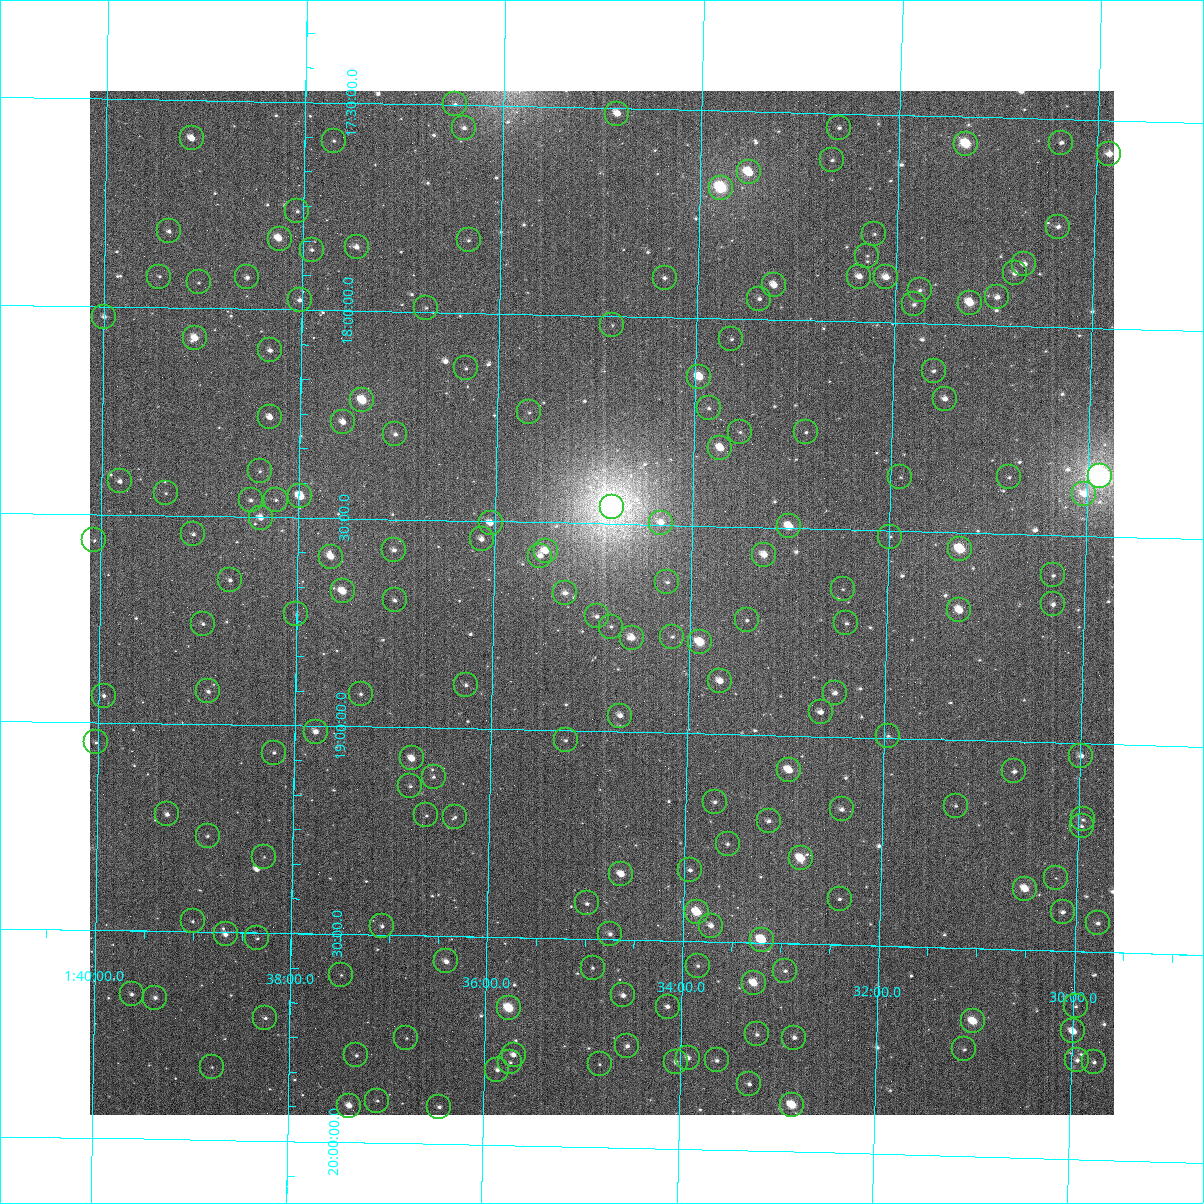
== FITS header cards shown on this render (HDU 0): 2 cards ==
NAXIS1  =                 1024
NAXIS2  =                 1024

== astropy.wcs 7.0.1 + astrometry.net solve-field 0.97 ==
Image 1024 x 1024 px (HDU 0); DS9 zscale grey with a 90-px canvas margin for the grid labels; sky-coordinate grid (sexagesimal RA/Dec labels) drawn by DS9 from the SOLVED WCS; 182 Tycho-2 reference stars matched to detected sources circled (green)
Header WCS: RA---TAN-SIP/DEC--TAN-SIP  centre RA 01:34:54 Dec +18:41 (23.73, +18.69 deg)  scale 8.66 arcsec/px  FOV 147.8' x 147.9'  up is +179 deg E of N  parity flipped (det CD > 0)
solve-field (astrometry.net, Tycho-2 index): VERIFIED the header's WCS against the Tycho-2 star catalogue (verified at 6 index scales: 15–182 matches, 0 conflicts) and refined it, rather than solving blind
Solved WCS: RA---TAN-SIP/DEC--TAN-SIP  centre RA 01:34:54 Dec +18:41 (23.73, +18.69 deg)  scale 8.66 arcsec/px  FOV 147.9' x 147.9'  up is +179 deg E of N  parity flipped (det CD > 0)
The solver's refit moves the header's centre by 0.28 arcsec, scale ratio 1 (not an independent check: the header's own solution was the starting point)
Tycho-2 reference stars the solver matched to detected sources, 182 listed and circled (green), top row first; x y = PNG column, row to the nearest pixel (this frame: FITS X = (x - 90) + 1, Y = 1024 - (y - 91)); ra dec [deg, ICRS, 3 dp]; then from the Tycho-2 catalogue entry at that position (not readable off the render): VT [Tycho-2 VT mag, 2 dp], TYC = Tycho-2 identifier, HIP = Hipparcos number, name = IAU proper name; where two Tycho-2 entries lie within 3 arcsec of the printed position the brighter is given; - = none
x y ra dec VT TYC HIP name
455 104 24.122 +17.498 11.57 1205-784-1 - -
617 114 23.712 +17.513 10.09 1201-175-1 - -
464 128 24.098 +17.555 11.00 1208-980-1 - -
839 128 23.151 +17.534 11.46 1201-12-1 - -
192 138 24.785 +17.592 9.97 1208-106-1 - -
334 141 24.427 +17.592 11.65 1208-728-1 - -
1061 143 22.591 +17.556 11.43 1201-1032-1 - -
966 144 22.830 +17.565 8.74 1201-139-1 - -
1109 154 22.469 +17.580 10.12 1201-1137-1 - -
832 160 23.168 +17.612 11.58 1201-169-1 - -
749 172 23.377 +17.647 9.01 1201-513-1 - -
721 188 23.446 +17.685 7.81 1201-7-1 7282 -
297 211 24.516 +17.762 11.71 1208-1527-1 - -
1058 227 22.592 +17.758 11.60 1201-1636-1 - -
169 231 24.839 +17.816 11.17 1208-1381-1 - -
874 234 23.056 +17.788 12.14 1201-337-1 - -
280 239 24.559 +17.829 9.45 1208-1330-1 7626 -
469 240 24.081 +17.825 11.98 1208-646-1 - -
357 247 24.363 +17.847 11.05 1208-118-1 - -
312 250 24.478 +17.855 11.71 1208-930-1 - -
867 256 23.073 +17.840 12.19 1201-296-1 - -
1024 264 22.676 +17.850 10.81 1201-457-1 - -
1015 273 22.699 +17.873 10.90 1201-450-1 - -
159 277 24.861 +17.926 11.47 1208-326-1 - -
247 277 24.639 +17.924 10.50 1208-682-1 - -
859 277 23.091 +17.891 10.69 1201-435-1 - -
886 277 23.024 +17.891 10.31 1201-425-1 - -
665 278 23.584 +17.905 11.47 1201-35-1 - -
199 282 24.761 +17.938 11.93 1208-1533-1 - -
774 285 23.306 +17.917 9.96 1201-410-1 - -
920 290 22.938 +17.920 11.42 1201-391-1 - -
997 297 22.742 +17.932 11.28 1201-392-1 - -
759 299 23.343 +17.950 11.45 1201-572-1 - -
300 300 24.505 +17.977 11.38 1208-666-1 - -
970 303 22.811 +17.947 9.39 1201-411-1 - -
914 304 22.952 +17.955 11.59 1201-430-1 - -
426 308 24.185 +17.990 12.27 1208-1344-1 - -
104 317 24.999 +18.024 10.75 1208-856-1 - -
612 325 23.713 +18.022 12.31 1201-606-1 - -
195 338 24.769 +18.072 9.30 1208-504-1 - -
731 339 23.411 +18.049 12.32 1201-373-1 - -
270 350 24.578 +18.099 11.25 1208-166-1 - -
466 368 24.082 +18.134 11.96 1208-202-1 - -
934 371 22.898 +18.113 11.87 1201-267-1 - -
699 377 23.490 +18.142 9.26 1201-617-1 - -
945 399 22.867 +18.180 10.60 1201-48-1 - -
362 400 24.342 +18.215 8.67 1208-296-1 - -
709 408 23.465 +18.216 11.65 1201-629-1 - -
529 412 23.919 +18.236 12.37 1201-254-1 - -
270 417 24.576 +18.260 10.10 1208-956-1 - -
343 422 24.390 +18.268 10.07 1208-896-1 - -
740 432 23.385 +18.272 12.49 1201-586-1 - -
806 432 23.217 +18.269 11.73 1201-158-1 - -
395 434 24.257 +18.295 11.05 1208-710-1 - -
720 448 23.433 +18.311 9.67 1201-436-1 - -
260 471 24.599 +18.391 11.92 1208-1463-1 - -
1100 476 22.470 +18.356 6.04 1201-1727-1 6981 -
900 477 22.975 +18.371 12.12 1201-379-1 - -
1009 477 22.699 +18.365 12.12 1201-375-1 - -
120 481 24.953 +18.420 10.85 1208-1268-1 - -
166 493 24.837 +18.446 12.78 1208-1158-1 - -
1084 494 22.509 +18.399 10.56 1201-1130-1 - -
300 496 24.495 +18.448 9.86 1208-1579-1 - -
251 500 24.621 +18.460 11.62 1208-890-1 - -
276 500 24.557 +18.458 11.99 1208-414-1 - -
612 507 23.704 +18.461 6.09 1201-1726-1 7359 -
261 518 24.594 +18.502 9.81 1208-1503-1 - -
491 523 24.012 +18.504 9.76 1208-290-1 - -
661 523 23.579 +18.494 10.35 1201-539-1 - -
789 526 23.254 +18.496 9.19 1201-441-1 - -
193 534 24.765 +18.544 11.33 1208-892-1 - -
890 537 22.997 +18.515 11.88 1201-443-1 - -
482 539 24.033 +18.543 10.68 1208-764-1 - -
94 540 25.016 +18.563 12.06 1208-786-1 - -
960 549 22.818 +18.540 8.79 1201-290-1 - -
394 550 24.255 +18.574 10.96 1208-1186-1 - -
546 551 23.870 +18.569 9.97 1201-238-1 - -
764 555 23.315 +18.566 9.83 1201-737-1 - -
540 556 23.884 +18.580 10.45 1201-608-1 - -
331 557 24.414 +18.593 10.70 1208-468-1 - -
1053 575 22.581 +18.597 11.81 1201-1010-1 - -
230 580 24.670 +18.653 11.55 1208-1494-1 - -
667 582 23.560 +18.638 11.56 1201-744-1 - -
843 589 23.113 +18.644 12.63 1201-229-1 - -
343 591 24.383 +18.675 9.24 1208-700-1 7571 -
565 593 23.819 +18.669 10.98 1201-179-1 - -
395 600 24.251 +18.695 11.06 1208-756-1 - -
1053 604 22.579 +18.667 11.16 1201-1538-1 - -
959 610 22.816 +18.688 9.54 1201-200-1 - -
296 614 24.500 +18.733 11.56 1208-1050-1 - -
597 616 23.737 +18.724 11.83 1201-309-1 - -
747 620 23.355 +18.724 11.56 1201-397-1 - -
846 623 23.103 +18.726 12.01 1201-167-1 - -
203 624 24.737 +18.759 11.16 1208-850-1 - -
611 627 23.700 +18.747 11.86 1201-402-1 - -
672 637 23.544 +18.768 11.92 1201-527-1 - -
632 638 23.646 +18.773 9.68 1201-487-1 - -
700 642 23.473 +18.780 8.85 1201-219-1 7288 -
720 681 23.420 +18.872 10.18 1201-473-1 - -
466 685 24.066 +18.895 11.46 1208-678-1 - -
208 691 24.721 +18.922 11.14 1208-1516-1 - -
835 693 23.127 +18.895 11.01 1201-493-1 - -
361 694 24.333 +18.921 11.66 1208-44-1 - -
104 696 24.986 +18.936 11.71 1208-1347-1 - -
821 712 23.162 +18.941 10.81 1201-589-1 - -
620 716 23.672 +18.961 10.72 1201-247-1 - -
316 732 24.446 +19.014 10.18 1208-1149-1 - -
888 736 22.989 +18.994 12.17 1201-656-1 - -
566 740 23.809 +19.023 11.69 1201-518-1 - -
96 742 25.004 +19.049 12.32 1208-1121-1 - -
274 753 24.551 +19.066 11.56 1208-1007-1 - -
1081 756 22.497 +19.030 11.05 1201-1311-1 - -
412 758 24.200 +19.075 9.96 1208-877-1 - -
789 770 23.239 +19.082 9.93 1201-728-1 - -
1014 771 22.666 +19.072 11.35 1201-724-1 - -
434 777 24.144 +19.118 11.40 1208-1059-1 - -
410 786 24.202 +19.141 11.65 1208-1117-1 - -
715 802 23.426 +19.163 12.00 1201-363-1 - -
956 806 22.813 +19.158 11.83 1201-811-1 - -
842 809 23.102 +19.174 10.82 1201-782-1 - -
167 814 24.821 +19.219 11.17 1208-1213-1 - -
426 815 24.160 +19.211 12.46 1208-1063-1 - -
455 817 24.087 +19.213 12.14 1208-895-1 - -
1083 819 22.489 +19.183 11.69 1201-1341-1 - -
769 821 23.288 +19.206 11.24 1201-482-1 - -
1082 826 22.491 +19.199 11.86 1201-855-1 - -
208 836 24.717 +19.269 11.97 1208-789-1 - -
728 844 23.391 +19.264 11.53 1201-291-1 - -
264 857 24.572 +19.318 12.49 1208-1087-1 - -
801 858 23.204 +19.295 9.25 1201-667-1 - -
690 870 23.485 +19.329 11.46 1201-520-1 - -
621 874 23.660 +19.342 10.02 1201-526-1 - -
1056 878 22.553 +19.325 12.22 1201-832-1 - -
1025 889 22.630 +19.353 9.65 1201-1009-1 - -
840 899 23.102 +19.389 12.03 1201-552-1 - -
587 903 23.746 +19.415 11.65 1201-228-1 - -
697 912 23.466 +19.429 8.83 1201-567-1 - -
1063 912 22.533 +19.406 11.52 1201-1622-1 - -
193 921 24.751 +19.475 12.44 1208-195-1 - -
1098 923 22.442 +19.430 11.40 1201-1133-1 - -
382 926 24.268 +19.480 12.07 1208-33-1 - -
711 926 23.429 +19.461 10.88 1201-134-1 - -
226 934 24.667 +19.506 10.44 1208-167-1 - -
610 934 23.686 +19.486 11.39 1201-664-1 - -
257 938 24.585 +19.514 12.18 1208-717-1 - -
762 940 23.298 +19.492 8.81 1201-469-1 7230 -
446 961 24.102 +19.561 10.53 1208-79-1 - -
698 966 23.460 +19.558 12.13 1201-651-1 - -
593 968 23.728 +19.569 11.95 1201-242-1 - -
785 971 23.236 +19.566 11.81 1201-516-1 - -
341 975 24.370 +19.598 12.21 1208-427-1 - -
754 983 23.316 +19.597 9.74 1201-580-1 - -
132 994 24.904 +19.653 11.47 1208-175-1 - -
623 995 23.648 +19.634 10.73 1201-514-1 - -
155 998 24.844 +19.660 11.21 1208-391-1 - -
1076 1006 22.493 +19.632 12.36 1201-1242-1 - -
668 1007 23.535 +19.658 11.23 1201-485-1 - -
509 1008 23.940 +19.670 8.50 1201-201-1 7435 -
265 1018 24.562 +19.705 11.52 1208-281-1 - -
973 1021 22.753 +19.675 9.23 1201-610-1 - -
1073 1031 22.498 +19.693 9.99 1201-1252-1 - -
757 1034 23.305 +19.720 11.92 1201-272-1 - -
406 1038 24.200 +19.747 12.50 1208-273-1 - -
794 1038 23.209 +19.726 11.18 1201-646-1 - -
627 1046 23.635 +19.755 11.43 1201-89-1 - -
964 1049 22.774 +19.744 12.07 1201-668-1 - -
356 1055 24.327 +19.791 12.06 1208-337-1 - -
514 1055 23.925 +19.782 10.95 1201-78-1 - -
688 1058 23.479 +19.780 11.01 1201-104-1 - -
717 1060 23.406 +19.785 11.32 1201-120-1 - -
1077 1060 22.485 +19.762 11.47 1201-1499-1 - -
510 1062 23.933 +19.801 12.38 1201-27-1 - -
676 1062 23.511 +19.791 11.47 1201-122-1 - -
1094 1062 22.441 +19.765 11.45 1201-1091-1 - -
600 1064 23.705 +19.801 11.92 1201-136-1 - -
212 1067 24.696 +19.826 12.36 1208-605-1 - -
497 1070 23.966 +19.819 11.25 1201-127-1 - -
749 1084 23.321 +19.840 11.40 1201-38-1 - -
377 1101 24.272 +19.899 12.58 1208-689-1 - -
792 1105 23.211 +19.888 9.08 1201-749-1 7206 -
349 1106 24.343 +19.912 10.41 1208-379-1 7558 -
439 1107 24.112 +19.911 11.51 1208-1-1 - -